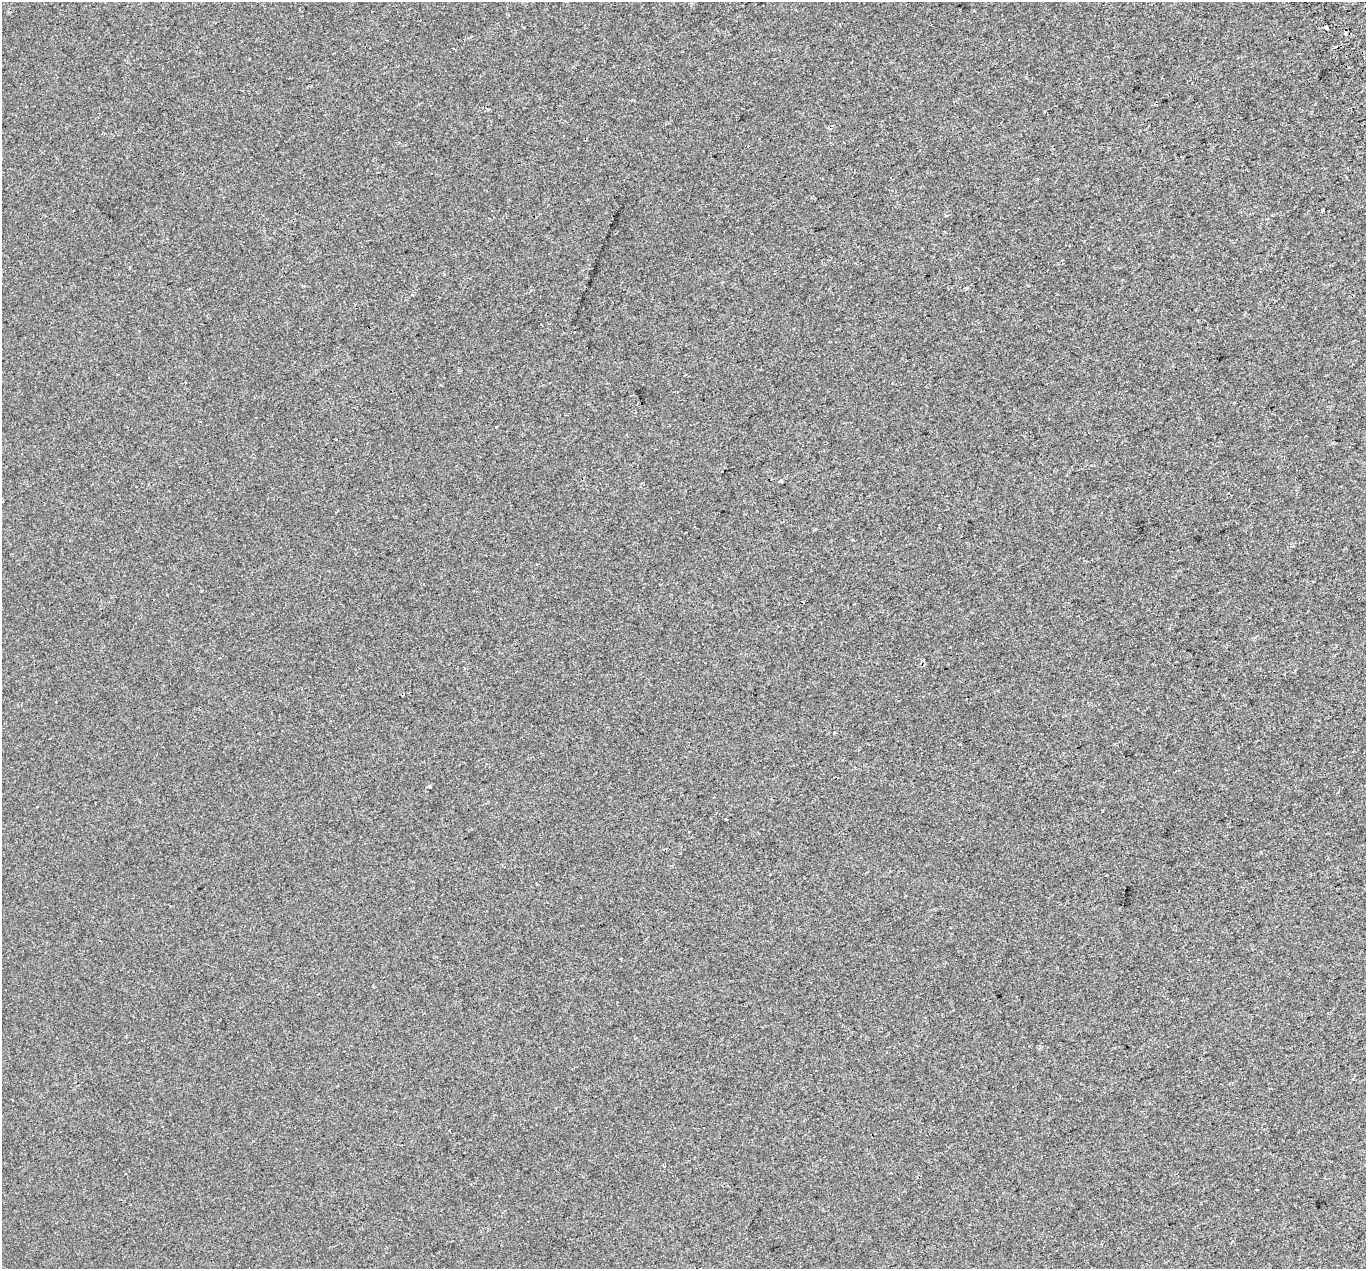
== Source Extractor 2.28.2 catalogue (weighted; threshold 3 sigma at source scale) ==
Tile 10 of 4 x 4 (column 2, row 3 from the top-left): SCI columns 1424-2787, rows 1413-2679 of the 5607 x 5418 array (HDU 1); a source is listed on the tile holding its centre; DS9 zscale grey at full resolution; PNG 1368 x 1271 px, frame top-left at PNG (2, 2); no overlay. Shown black and unused: <1% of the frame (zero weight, under 2 of 3 exposures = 5% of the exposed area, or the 3 px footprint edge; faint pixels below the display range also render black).
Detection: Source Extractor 2.28.2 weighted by HDU 2 'WHT'; one run over the whole footprint, this tile lists its part. Background 0.00107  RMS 0.0036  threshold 0.0161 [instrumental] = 3 sigma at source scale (4.5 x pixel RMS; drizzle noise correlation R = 1.50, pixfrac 1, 0.0396/0.0396 arcsec/px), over >= 5 px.
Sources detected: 13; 3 cosmic-ray / hot-pixel residue — not listed; the other 10 listed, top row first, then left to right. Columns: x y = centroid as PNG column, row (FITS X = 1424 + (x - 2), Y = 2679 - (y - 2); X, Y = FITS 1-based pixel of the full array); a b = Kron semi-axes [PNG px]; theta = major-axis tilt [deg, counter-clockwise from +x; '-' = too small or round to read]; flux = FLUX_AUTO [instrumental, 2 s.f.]
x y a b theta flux
1327 28 3 3 - 3.6
1346 33 3 3 - 2.8
1323 210 3 3 - 3.1
781 481 3 3 - 0.63
2 501 3 3 - 0.9
923 661 3 3 - 1.2
429 786 4 4 - 0.76
725 819 3 3 - 1.5
12 1100 3 2 - 0.32
450 1131 3 3 - 1
Isophote crosses this tile's border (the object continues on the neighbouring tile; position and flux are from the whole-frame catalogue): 1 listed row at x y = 2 501
Unlisted compact peaks at least as high as the median listed source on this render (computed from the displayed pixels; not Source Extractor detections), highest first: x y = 967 288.